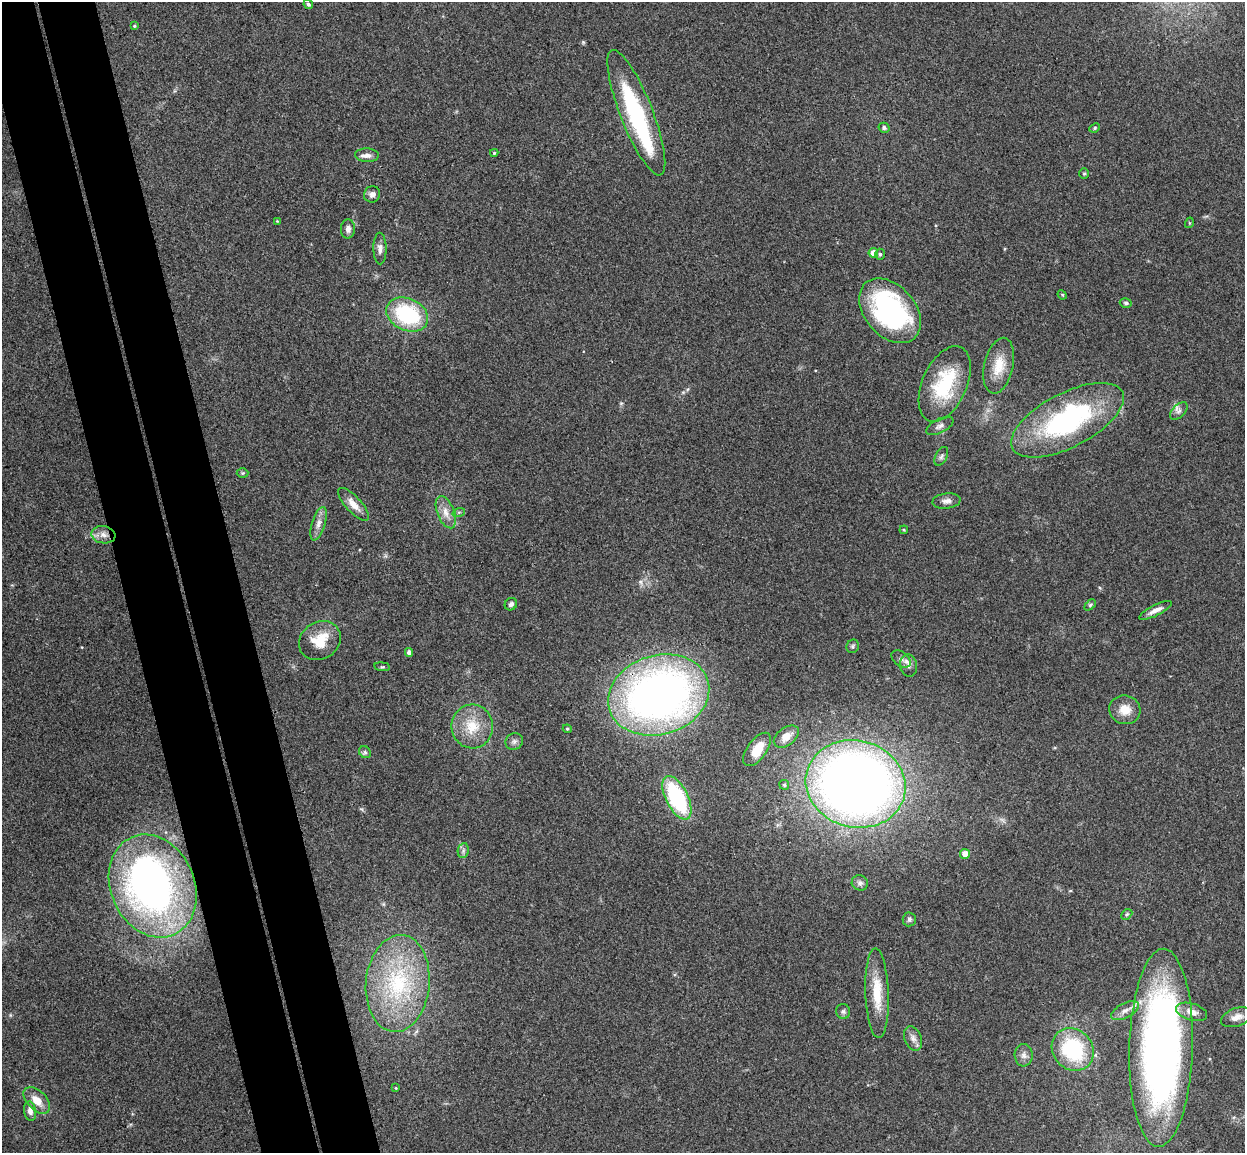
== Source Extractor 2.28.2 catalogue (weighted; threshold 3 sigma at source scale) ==
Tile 11 of 4 x 4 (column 3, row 3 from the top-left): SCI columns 2544-3786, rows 1305-2455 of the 5085 x 5029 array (HDU 1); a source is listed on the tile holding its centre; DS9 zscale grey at full resolution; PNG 1247 x 1155 px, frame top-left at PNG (2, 2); each listed source drawn as its Kron ellipse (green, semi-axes under 4 px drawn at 4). Shown black and unused: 9% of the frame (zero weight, under 3 of 4 exposures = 5% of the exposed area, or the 3 px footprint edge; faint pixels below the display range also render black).
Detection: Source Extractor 2.28.2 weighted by HDU 2 'WHT'; one run over the whole footprint, this tile lists its part. Background 0.0705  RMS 0.0076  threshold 0.0343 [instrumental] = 3 sigma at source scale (4.5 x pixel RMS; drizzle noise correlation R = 1.50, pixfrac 1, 0.05/0.05 arcsec/px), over >= 5 px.
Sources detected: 76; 1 too faint to see at this stretch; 3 inside a brighter object's white glare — neither listed nor drawn; the other 72 listed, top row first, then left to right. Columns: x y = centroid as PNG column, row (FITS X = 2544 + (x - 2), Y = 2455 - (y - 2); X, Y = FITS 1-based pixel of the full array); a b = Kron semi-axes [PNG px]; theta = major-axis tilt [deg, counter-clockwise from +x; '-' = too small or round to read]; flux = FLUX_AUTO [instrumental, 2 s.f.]
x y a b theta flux
308 4 5 4 - 1.7
134 26 4 4 - 0.8
636 113 67 16 -69 88
884 128 5 5 - 1.7
1095 128 5 4 - 0.97
494 153 4 4 - 0.89
367 155 12 7 -3 4.1
1084 174 5 5 - 0.97
372 194 8 8 - 3.2
277 221 4 4 - 0.57
1189 223 5 3 - 0.66
348 229 9 7 89 3.3
380 249 16 6 -90 3.7
873 253 5 4 - 8.2
880 254 5 4 - 1.3
1062 295 5 4 - 1
1126 303 6 4 -16 1.3
890 311 37 25 -49 130
407 314 22 16 -24 67
999 366 28 14 77 16
945 384 40 22 66 48
1179 411 11 6 46 3
1067 420 62 27 27 130
940 426 15 7 27 3.3
941 456 10 6 64 2.2
243 473 6 5 - 0.99
947 501 14 7 6 4
353 504 21 8 -47 7.2
446 512 17 8 -68 7.1
459 512 6 4 18 1.2
318 524 17 6 74 4.9
904 530 4 3 - 0.71
103 535 12 8 -9 5.8
511 604 6 6 - 2.1
1090 605 6 4 45 1.1
1155 610 18 5 26 4.9
320 641 22 18 34 19
853 646 7 6 - 1.5
409 652 4 4 - 3.3
901 659 11 7 -37 3.4
909 666 11 8 -79 3.9
382 667 8 4 -8 1
659 695 51 39 17 460
1125 710 16 14 -16 11
472 726 22 20 -84 21
567 729 4 4 - 0.87
786 737 14 8 38 8.3
514 741 9 8 - 2.8
757 749 19 9 54 15
365 752 6 5 - 1.4
856 784 50 43 -15 760
784 785 5 5 - 1.2
677 798 23 11 -63 74
463 851 7 5 79 2.1
965 854 5 5 - 6.7
860 883 8 7 - 2.5
153 886 53 42 -66 330
1127 914 6 4 44 1.3
909 919 7 6 - 1.9
398 983 48 32 84 78
877 993 45 11 -88 23
1125 1011 15 7 28 5.1
843 1012 7 7 - 2
1191 1012 16 8 -17 6.9
1237 1017 16 9 19 5.8
913 1038 12 8 -69 4.3
1161 1048 99 32 88 480
1073 1049 22 19 -48 64
1024 1055 11 9 -88 3.8
396 1088 4 3 - 0.59
37 1100 16 9 -45 9.2
30 1111 9 6 -80 3.7
Overlapping masked pixels (flux is a lower limit): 1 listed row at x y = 659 695